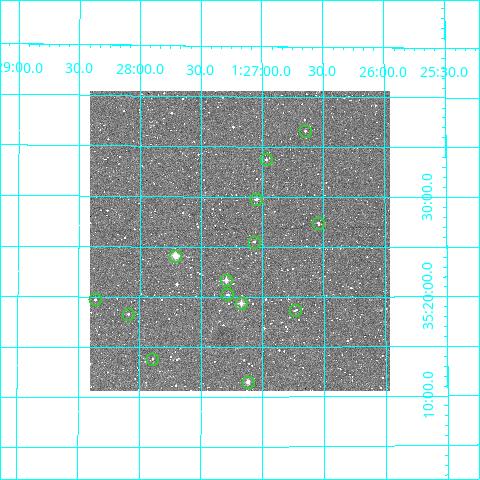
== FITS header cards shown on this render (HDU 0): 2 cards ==
NAXIS1  =                  300
NAXIS2  =                  300

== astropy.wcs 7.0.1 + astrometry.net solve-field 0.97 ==
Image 300 x 300 px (HDU 0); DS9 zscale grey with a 90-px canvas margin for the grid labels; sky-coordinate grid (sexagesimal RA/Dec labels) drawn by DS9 from the SOLVED WCS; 14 Tycho-2 reference stars matched to detected sources circled (green)
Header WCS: RA---TAN/DEC--TAN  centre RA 01:27:11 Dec +35:26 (21.80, +35.43 deg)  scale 6 arcsec/px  FOV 30.0' x 30.0'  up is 0 deg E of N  parity normal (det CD < 0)
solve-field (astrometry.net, Tycho-2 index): VERIFIED the header's WCS against the Tycho-2 star catalogue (verified at 2 index scales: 10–14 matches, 0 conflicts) and refined it, rather than solving blind
Solved WCS: RA---TAN-SIP/DEC--TAN-SIP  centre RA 01:27:11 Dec +35:26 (21.80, +35.43 deg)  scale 5.99 arcsec/px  FOV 29.9' x 30.0'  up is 0 deg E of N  parity normal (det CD < 0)
The solver's refit moves the header's centre by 0.89 arcsec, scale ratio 0.9976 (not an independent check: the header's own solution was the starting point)
Tycho-2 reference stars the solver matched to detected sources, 14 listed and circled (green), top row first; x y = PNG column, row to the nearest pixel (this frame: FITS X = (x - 90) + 1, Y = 300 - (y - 91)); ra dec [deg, ICRS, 3 dp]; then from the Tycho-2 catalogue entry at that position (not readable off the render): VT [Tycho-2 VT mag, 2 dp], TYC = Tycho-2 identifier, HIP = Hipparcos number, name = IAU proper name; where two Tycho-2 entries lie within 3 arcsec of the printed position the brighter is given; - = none
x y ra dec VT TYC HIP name
305 131 21.661 +35.610 12.18 2300-1519-1 - -
266 159 21.742 +35.563 11.62 2300-448-1 - -
256 199 21.762 +35.496 10.86 2300-538-1 - -
318 223 21.635 +35.457 12.08 2300-1156-1 - -
254 242 21.766 +35.425 11.59 2300-680-1 - -
175 256 21.927 +35.402 8.80 2300-746-1 6817 -
226 280 21.823 +35.361 10.09 2300-490-1 - -
227 294 21.821 +35.337 11.78 2300-592-1 - -
95 299 22.091 +35.329 12.10 2300-780-1 - -
241 303 21.793 +35.323 9.94 2300-1566-1 - -
295 310 21.683 +35.311 12.25 2300-628-1 - -
128 314 22.023 +35.305 11.80 2300-864-1 - -
152 359 21.973 +35.231 12.09 2300-132-1 - -
248 382 21.780 +35.192 10.16 2300-977-1 - -